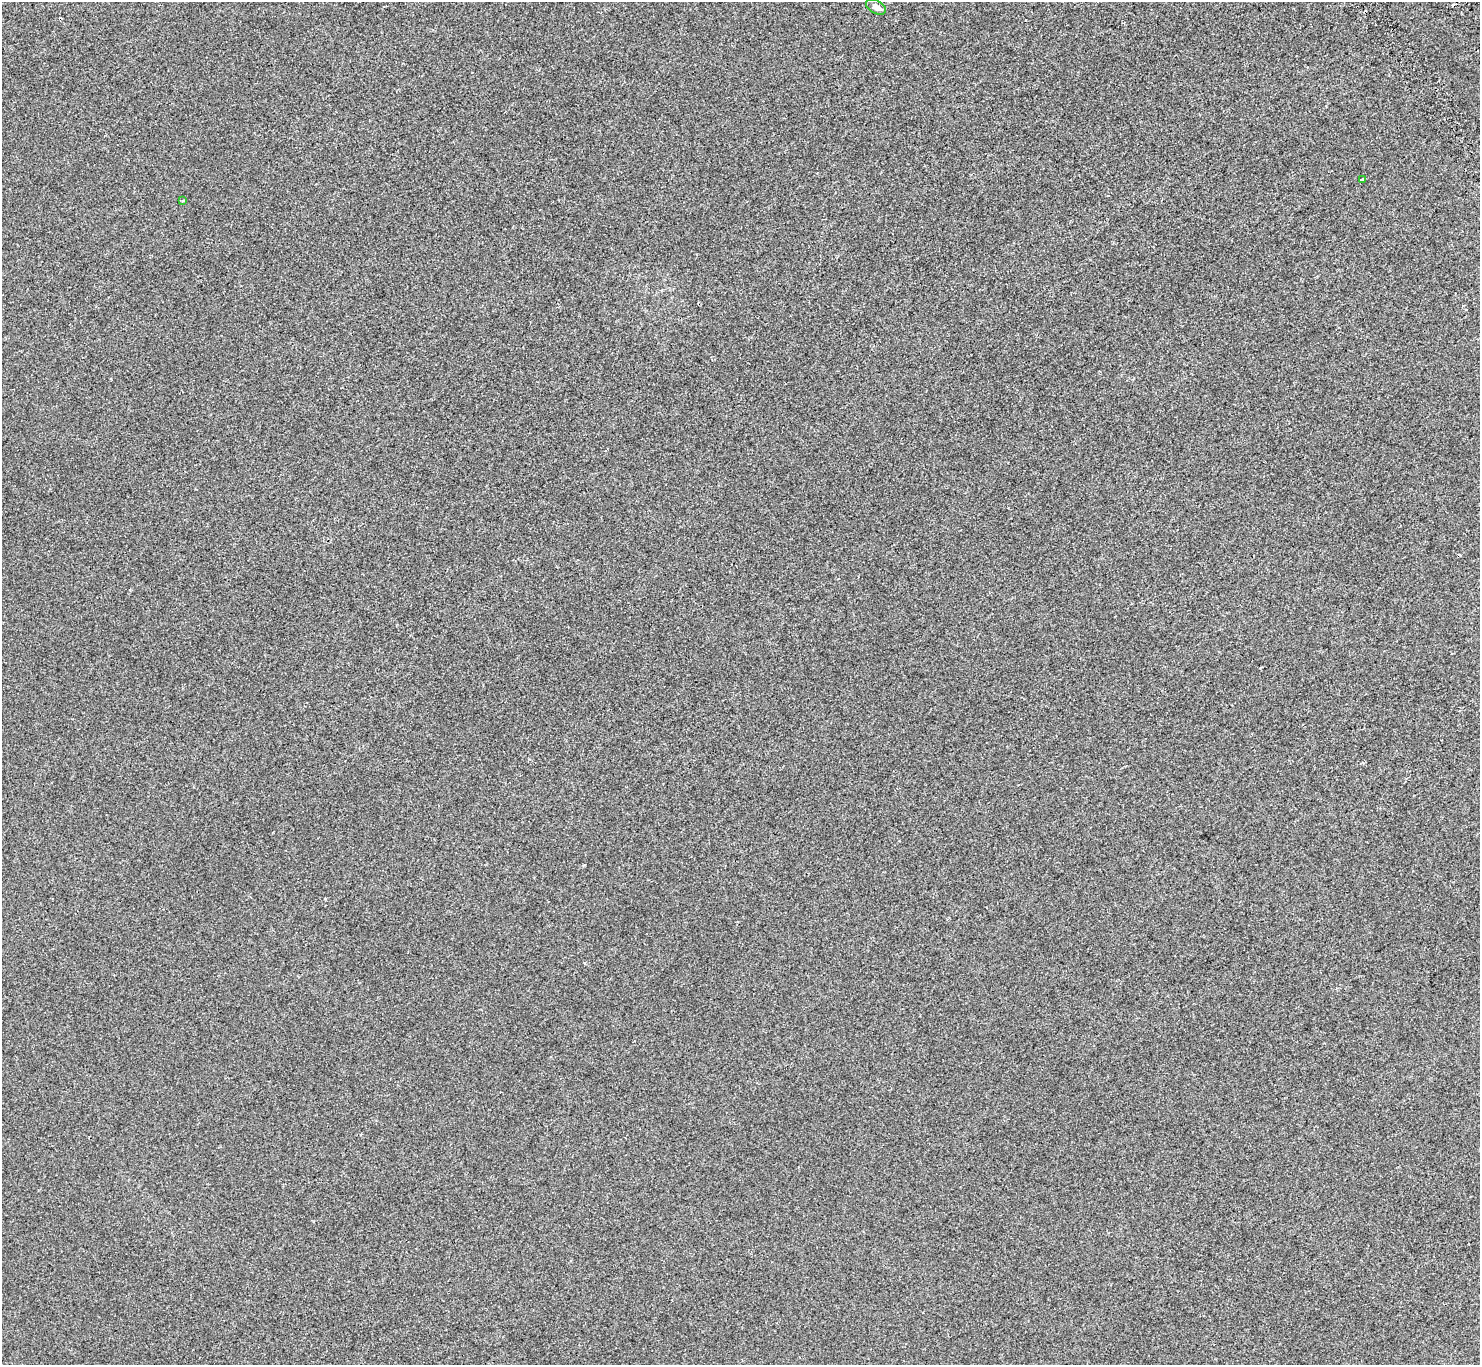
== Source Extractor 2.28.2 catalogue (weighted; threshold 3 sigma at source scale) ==
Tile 10 of 4 x 4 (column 2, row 3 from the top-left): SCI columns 1585-3062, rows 1686-3048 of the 6121 x 6036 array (HDU 1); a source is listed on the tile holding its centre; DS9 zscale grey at full resolution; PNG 1482 x 1367 px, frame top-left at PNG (2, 2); each listed source drawn as its Kron ellipse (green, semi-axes under 4 px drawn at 4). Shown black and unused: <1% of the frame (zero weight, under 2 of 3 exposures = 7% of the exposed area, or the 3 px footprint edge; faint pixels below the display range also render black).
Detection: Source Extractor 2.28.2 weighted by HDU 2 'WHT'; one run over the whole footprint, this tile lists its part. Background -7.26e-04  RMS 0.0046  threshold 0.0205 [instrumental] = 3 sigma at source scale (4.5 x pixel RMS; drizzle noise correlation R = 1.50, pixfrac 1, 0.0396/0.0396 arcsec/px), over >= 5 px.
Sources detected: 5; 2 cosmic-ray / hot-pixel residue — neither listed nor drawn; the other 3 listed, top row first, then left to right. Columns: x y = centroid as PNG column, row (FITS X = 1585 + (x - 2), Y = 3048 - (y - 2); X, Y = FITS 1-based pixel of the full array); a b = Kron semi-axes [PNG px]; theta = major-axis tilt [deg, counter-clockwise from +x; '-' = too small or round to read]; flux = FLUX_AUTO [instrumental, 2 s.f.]
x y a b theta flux
876 7 11 6 -26 2.2
1363 180 3 3 - 1.1
183 200 3 3 - 0.56